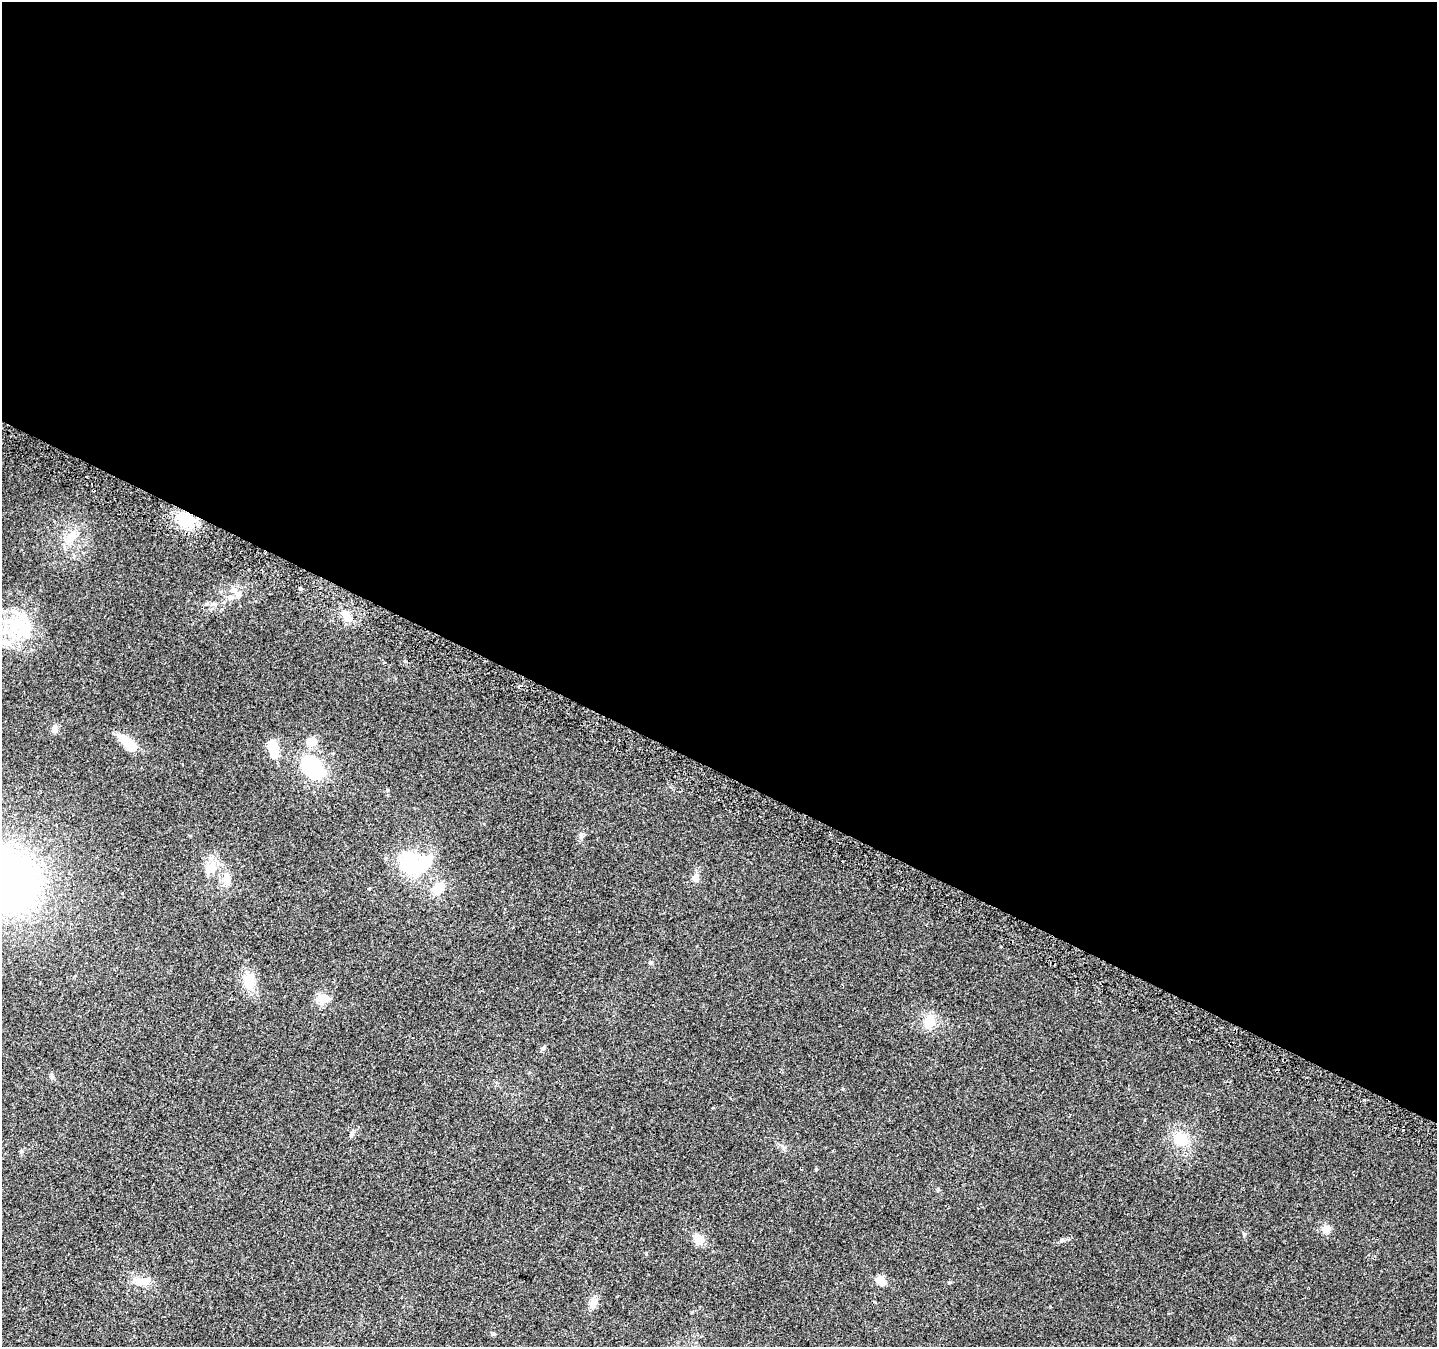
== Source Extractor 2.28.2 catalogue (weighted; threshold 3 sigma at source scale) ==
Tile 3 of 4 x 4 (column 3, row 1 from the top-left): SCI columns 2895-4329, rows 4332-5676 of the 5781 x 5906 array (HDU 1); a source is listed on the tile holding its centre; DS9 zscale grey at full resolution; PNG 1439 x 1349 px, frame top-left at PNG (2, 2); no overlay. Shown black and unused: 57% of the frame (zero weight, under 2 of 3 exposures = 2% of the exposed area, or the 3 px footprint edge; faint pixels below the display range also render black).
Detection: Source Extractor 2.28.2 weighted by HDU 2 'WHT'; one run over the whole footprint, this tile lists its part. Background 0.0588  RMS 0.008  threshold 0.0362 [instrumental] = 3 sigma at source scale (4.5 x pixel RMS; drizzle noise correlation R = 1.50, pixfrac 1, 0.0396/0.0396 arcsec/px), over >= 5 px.
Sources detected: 37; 2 inside a brighter object's white glare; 3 cosmic-ray / hot-pixel residue — not listed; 2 inside a brighter listed object's ellipse — not listed separately; the other 30 listed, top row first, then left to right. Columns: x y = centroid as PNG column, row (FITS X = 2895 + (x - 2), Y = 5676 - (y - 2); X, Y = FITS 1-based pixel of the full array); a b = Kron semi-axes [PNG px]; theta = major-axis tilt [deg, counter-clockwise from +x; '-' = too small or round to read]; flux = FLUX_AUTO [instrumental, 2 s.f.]
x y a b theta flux
186 519 21 17 -29 25
70 538 24 10 51 11
265 553 2 2 - 1.1
233 589 9 8 - 4.6
214 604 8 5 -23 2
346 616 15 7 -84 5.8
24 627 31 22 -39 33
54 729 9 7 64 2.8
128 743 24 9 -45 18
272 745 10 8 -77 13
312 768 39 22 -39 41
581 836 8 5 -71 1.8
409 862 27 22 -60 40
212 868 19 10 87 9.6
695 878 9 8 - 4.2
227 879 16 8 -78 6.4
9 880 50 47 -64 400
438 888 15 11 40 11
249 981 17 12 -77 17
323 998 12 10 16 9.7
930 1021 18 12 80 13
543 1048 7 4 45 1.2
1363 1100 4 3 - 1.3
1181 1139 8 7 - 25
1326 1229 10 9 - 5.5
699 1240 12 10 -56 8.5
880 1281 11 9 -51 5.9
140 1282 16 11 15 8.2
874 1302 4 2 - 0.64
593 1303 12 8 69 4.9
Overlapping masked pixels (flux is a lower limit): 2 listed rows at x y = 186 519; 265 553
Isophote crosses this tile's border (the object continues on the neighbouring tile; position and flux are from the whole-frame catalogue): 1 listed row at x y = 9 880
Unlisted compact peaks at least as high as the median listed source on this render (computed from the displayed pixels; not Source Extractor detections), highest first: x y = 816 1169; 650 963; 1244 1234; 949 1283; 646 1254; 494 1334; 938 1189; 405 661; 21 1151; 52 1077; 190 836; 713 1108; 1050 1306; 1064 1241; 484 824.